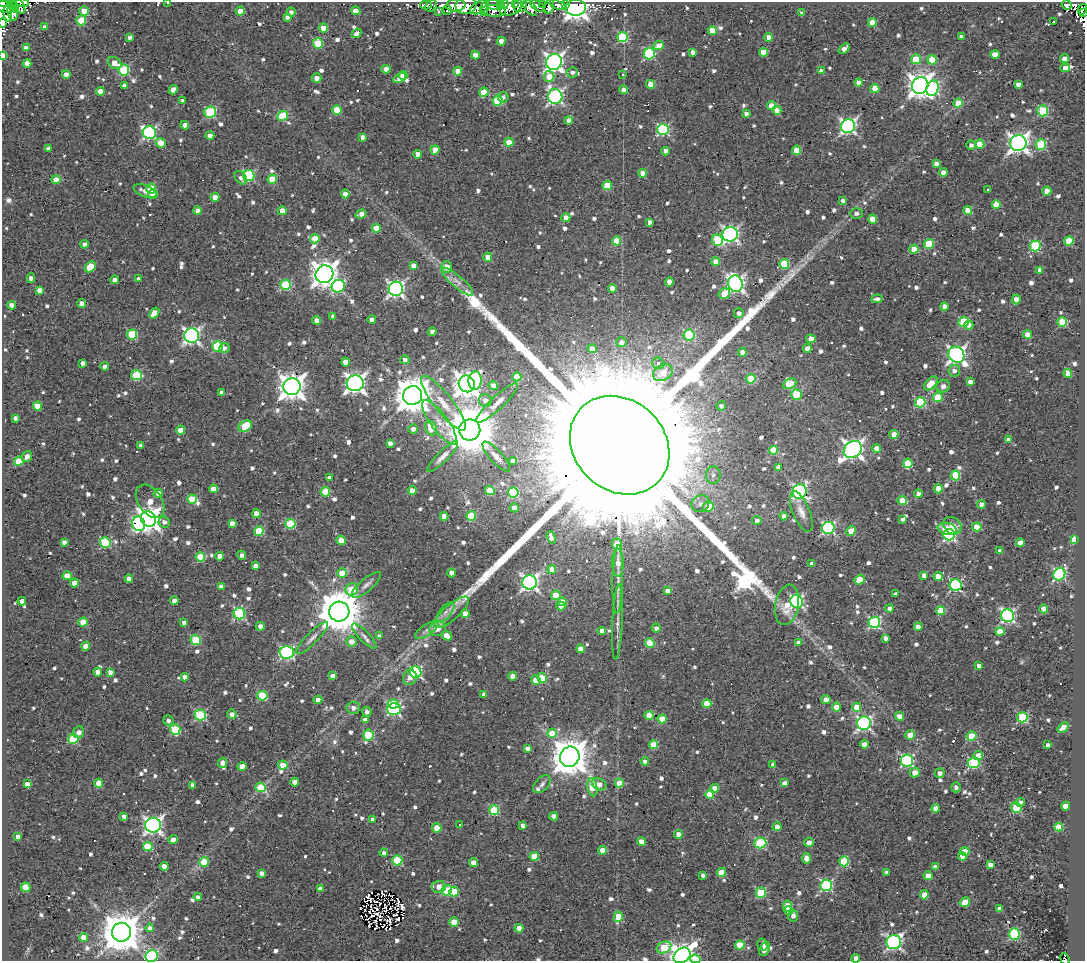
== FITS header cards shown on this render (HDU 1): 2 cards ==
NAXIS1  =                 1083
NAXIS2  =                  959

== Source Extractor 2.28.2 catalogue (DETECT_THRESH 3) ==
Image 1083 x 959 px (HDU 1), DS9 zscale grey, 1 PNG px = 1 image px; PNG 1087 x 963 px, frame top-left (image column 1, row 959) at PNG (2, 2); each listed source drawn as its Kron ellipse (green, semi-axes under 4 px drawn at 4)
Background 0.641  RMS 0.43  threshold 1.28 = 3 sigma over >= 5 px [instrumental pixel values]
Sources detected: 1017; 5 with non-positive FLUX_AUTO (blend fragments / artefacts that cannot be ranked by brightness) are neither listed nor drawn; of the other 1012, the 500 brightest by FLUX_AUTO listed and drawn (512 fainter detections omitted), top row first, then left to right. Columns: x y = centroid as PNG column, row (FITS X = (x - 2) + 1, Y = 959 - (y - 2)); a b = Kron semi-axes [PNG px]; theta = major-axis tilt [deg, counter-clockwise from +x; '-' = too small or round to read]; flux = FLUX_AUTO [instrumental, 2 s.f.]
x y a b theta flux
3 2 5 2 - 7.3e+02
11 2 2 2 - 1.2e+02
22 3 6 4 -18 6.0e+02
168 3 3 2 - 4.0e+02
500 4 3 3 - 3.9e+02
504 4 5 4 - 5.2e+02
515 4 3 3 - 3.1e+02
18 5 9 5 -56 9.8e+02
426 5 6 3 0 1.2e+02
456 5 9 6 5 3.5e+03
495 5 8 5 -6 1.3e+03
520 5 7 6 - 9.5e+02
543 5 4 3 - 1.8e+02
557 5 8 4 -21 6.5e+02
566 5 3 3 - 7.0e+02
1067 5 5 4 - 3.6e+02
431 6 6 5 - 2.7e+02
466 6 10 8 7 1.7e+03
510 6 12 9 17 2.2e+03
537 6 8 3 -32 5.7e+02
549 6 8 4 74 6.1e+02
5 7 8 5 -20 1.4e+03
14 7 6 3 -57 6.3e+02
479 7 10 5 29 3.6e+02
530 7 9 5 -54 8.2e+02
576 8 10 8 2 3.2e+04
484 9 7 3 88 2.3e+02
1082 9 5 3 - 3.7e+02
447 10 5 3 - 1.1e+02
84 11 5 4 - 3.8e+02
240 11 4 4 - 3.2e+02
356 11 4 4 - 4.5e+02
438 11 4 3 - 1.1e+02
494 11 12 6 -5 4.9e+02
12 12 8 5 -82 1.5e+03
291 12 4 4 - 1.1e+02
802 13 4 3 - 1.2e+02
1083 13 4 2 - 2.0e+02
8 14 8 3 -77 8.8e+02
287 17 4 4 - 1.2e+02
81 20 5 5 - 1.2e+03
872 22 4 4 - 6.1e+02
1053 22 4 3 - 3.1e+02
2 23 5 2 - 8.8e+02
44 27 4 4 - 1.1e+02
324 28 4 4 - 4.5e+02
712 30 4 4 - 5.3e+02
357 33 5 4 - 1.4e+02
130 37 4 4 - 1.2e+02
623 37 5 5 - 2.2e+03
768 37 4 4 - 2.9e+02
961 37 4 4 - 1.4e+02
501 41 4 4 - 2.6e+02
318 44 5 5 - 1.2e+03
659 46 5 4 - 3.8e+02
26 48 4 4 - 1.9e+02
844 48 6 3 42 1.7e+02
693 52 4 4 - 1.3e+02
763 52 4 4 - 4.7e+02
649 54 6 5 - 2.9e+03
995 54 5 4 - 2.4e+02
3 55 4 3 - 4.3e+02
475 55 4 4 - 2.6e+02
916 59 5 5 - 1.2e+03
1064 59 4 4 - 2.1e+02
932 60 5 5 - 8.0e+02
554 62 8 7 - 1.2e+04
27 63 4 4 - 3.0e+02
115 63 7 5 -33 3.3e+02
1065 68 4 4 - 2.7e+02
386 69 4 4 - 2.7e+02
124 70 5 5 - 2.0e+03
458 71 4 4 - 4.9e+02
821 71 4 4 - 1.1e+02
572 73 6 5 - 1.1e+02
66 74 4 4 - 2.3e+02
403 75 4 4 - 3.0e+02
623 75 3 3 - 2.7e+02
549 76 5 5 - 4.2e+02
317 78 5 4 - 1.8e+02
400 78 7 4 28 2.3e+02
859 82 4 4 - 4.1e+02
651 84 4 4 - 5.5e+02
1018 84 4 4 - 1.8e+02
124 85 4 3 - 1.1e+02
920 85 9 8 - 2.6e+04
875 88 4 4 - 6.1e+02
933 88 8 6 72 3.6e+03
173 90 5 4 - 1.6e+02
623 90 4 4 - 1.4e+02
100 91 4 4 - 3.3e+02
484 92 4 4 - 8.5e+02
503 97 5 5 - 1.1e+02
555 97 7 7 - 6.7e+03
183 101 4 3 - 1.3e+02
498 101 5 5 - 1.4e+03
958 103 5 4 - 7.0e+02
772 106 4 4 - 5.1e+02
337 110 4 4 - 8.4e+02
777 110 4 4 - 3.7e+02
1043 111 5 5 - 1.8e+03
210 112 6 5 - 2.0e+03
746 113 4 3 - 1.1e+02
283 116 5 5 - 1.2e+03
568 120 4 4 - 1.3e+02
185 125 4 4 - 1.7e+02
848 126 7 6 - 7.7e+03
663 129 6 5 - 3.5e+03
149 133 7 6 - 5.2e+03
210 136 4 4 - 1.7e+02
363 137 4 4 - 1.6e+02
509 142 4 4 - 6.3e+02
161 143 5 4 - 4.4e+02
1018 143 8 8 - 1.6e+04
980 144 4 4 - 7.6e+02
1041 144 5 5 - 1.7e+03
971 145 4 4 - 1.3e+02
48 149 4 4 - 1.3e+02
435 150 4 4 - 3.6e+02
797 150 4 4 - 6.7e+02
666 151 4 4 - 2.1e+02
418 154 4 4 - 2.1e+02
936 164 4 4 - 1.8e+02
943 172 4 4 - 2.0e+02
643 173 4 4 - 3.5e+02
249 175 6 5 - 2.6e+03
241 178 7 5 -53 1.2e+02
272 179 5 4 - 8.1e+02
56 180 4 4 - 3.6e+02
607 185 5 4 - 9.0e+02
151 188 5 5 - 1.0e+03
988 190 3 3 - 1.2e+02
145 191 12 6 -21 2.1e+02
1047 191 4 4 - 5.4e+02
345 194 4 4 - 2.7e+02
153 195 5 4 - 2.9e+02
215 197 4 4 - 3.2e+02
843 200 4 3 - 1.1e+02
996 204 4 4 - 5.7e+02
198 211 4 4 - 2.9e+02
282 211 4 4 - 3.8e+02
968 211 4 4 - 6.6e+02
856 213 6 5 - 1.1e+02
361 214 6 4 19 2.1e+02
566 218 4 4 - 4.1e+02
872 219 4 4 - 4.6e+02
650 222 4 4 - 1.4e+02
376 228 4 4 - 5.0e+02
730 234 8 7 - 7.9e+03
315 239 4 4 - 6.7e+02
718 240 6 5 - 1.8e+03
617 241 4 4 - 6.3e+02
1069 241 4 4 - 9.3e+02
84 244 4 4 - 1.2e+02
929 244 5 5 - 1.2e+03
1035 246 5 5 - 2.4e+03
914 249 4 4 - 6.2e+02
488 257 4 4 - 4.1e+02
716 262 4 4 - 3.1e+02
784 264 5 5 - 1.5e+03
414 266 4 4 - 2.5e+02
90 267 6 4 45 7.8e+02
447 267 6 5 - 3.5e+02
1040 270 4 4 - 2.4e+02
324 274 9 8 - 3.2e+04
31 278 5 4 - 1.4e+02
139 279 4 4 - 1.3e+02
115 280 4 4 - 1.8e+02
457 282 20 6 -41 2.2e+02
669 282 4 4 - 1.9e+02
735 284 8 7 - 1.0e+04
286 285 5 5 - 1.8e+03
338 286 6 6 - 3.2e+03
612 288 4 4 - 2.8e+02
396 289 7 7 - 8.7e+03
39 290 4 4 - 1.8e+02
724 293 6 5 - 6.6e+02
877 299 6 4 4 1.4e+02
1016 299 5 4 - 2.9e+02
82 303 4 4 - 2.2e+02
12 305 4 4 - 1.9e+02
944 306 4 4 - 2.2e+02
154 313 6 4 53 4.3e+02
739 313 5 5 - 1.1e+02
333 316 4 4 - 1.1e+02
372 319 4 4 - 1.4e+02
316 320 4 4 - 2.5e+02
964 322 5 5 - 1.8e+03
1062 322 5 5 - 1.5e+03
969 325 4 4 - 1.3e+02
432 332 4 4 - 1.5e+02
132 334 5 5 - 1.5e+03
1028 334 4 4 - 3.6e+02
689 335 5 5 - 2.0e+03
192 336 7 7 - 9.0e+03
811 339 4 4 - 5.1e+02
621 342 5 5 - 1.6e+02
218 346 5 5 - 2.1e+03
224 348 5 5 - 1.1e+02
592 349 4 4 - 2.6e+02
807 349 4 4 - 3.0e+02
742 352 4 4 - 2.7e+02
956 355 9 7 -46 1.0e+04
405 360 4 4 - 1.5e+02
346 362 4 4 - 3.8e+02
83 363 4 4 - 1.4e+02
658 363 6 6 - 1.3e+02
105 366 4 4 - 1.6e+02
954 371 6 6 - 1.6e+02
663 373 10 7 32 5.1e+02
1068 373 4 4 - 3.2e+02
136 375 5 5 - 1.5e+03
517 377 4 4 - 5.4e+02
751 379 5 5 - 7.1e+02
475 381 9 6 86 2.3e+03
970 382 4 4 - 1.7e+02
355 383 8 8 - 1.5e+04
931 383 8 5 46 5.0e+02
467 384 8 7 - 3.0e+04
790 384 7 5 26 6.2e+02
493 386 5 4 - 2.8e+02
943 386 7 6 - 1.9e+02
292 387 9 8 - 3.3e+04
222 393 4 4 - 1.4e+02
413 395 9 9 - 7.8e+04
796 395 5 5 - 1.4e+03
938 397 5 4 - 1.0e+03
485 400 6 6 - 1.8e+02
920 402 5 5 - 1.9e+03
443 403 34 9 -51 5.9e+02
497 403 28 6 43 3.1e+02
38 406 4 4 - 5.9e+02
721 406 4 4 - 1.1e+02
15 418 4 4 - 1.1e+02
439 422 27 8 -54 4.5e+02
245 426 7 5 30 1.0e+03
431 428 7 5 -65 6.5e+02
413 429 5 5 - 1.5e+02
181 430 4 4 - 4.8e+02
470 430 10 10 - 1.8e+05
894 434 4 4 - 4.0e+02
1009 440 4 4 - 2.9e+02
390 443 4 4 - 1.7e+02
620 445 53 45 -44 3.2e+06
141 446 4 4 - 1.4e+02
876 448 4 4 - 2.8e+02
773 450 4 4 - 7.4e+02
853 450 10 8 40 1.5e+04
496 456 19 6 -47 2.0e+02
27 457 6 5 - 1.7e+02
442 457 21 5 45 1.9e+02
19 461 4 4 - 8.1e+02
513 461 4 4 - 1.3e+02
908 463 5 4 - 1.3e+03
779 467 4 4 - 2.4e+02
713 475 9 7 85 1.4e+02
955 475 5 5 - 1.3e+03
329 478 4 4 - 1.1e+02
213 489 4 4 - 2.8e+02
938 489 4 4 - 5.2e+02
412 490 4 4 - 2.2e+02
490 490 5 4 - 9.3e+02
800 491 7 7 - 5.5e+03
325 492 5 5 - 1.1e+03
513 492 5 5 - 2.0e+03
158 493 4 4 - 2.0e+02
918 494 4 4 - 2.2e+02
192 499 5 4 - 9.6e+02
150 501 18 11 -55 4.8e+02
902 501 4 4 - 9.5e+02
700 504 9 8 - 1.8e+02
981 504 4 4 - 1.9e+02
708 506 5 5 - 5.0e+02
514 508 4 4 - 1.5e+02
801 512 21 8 -68 2.9e+02
256 514 4 4 - 3.4e+02
444 516 4 4 - 3.2e+02
471 516 5 5 - 1.1e+03
784 516 4 4 - 1.3e+02
148 519 8 7 - 2.4e+04
903 519 4 4 - 1.1e+02
757 521 4 4 - 1.2e+02
164 522 6 5 - 1.4e+02
232 523 4 4 - 1.8e+02
139 524 7 6 - 3.6e+03
290 524 5 5 - 1.6e+03
952 526 10 8 -42 3.5e+02
977 527 4 4 - 8.2e+02
828 528 6 6 - 4.4e+03
947 529 9 6 -13 5.2e+02
259 531 5 4 - 1.2e+03
851 531 5 4 - 5.9e+02
949 535 6 5 - 4.7e+03
551 537 6 4 -71 1.7e+02
341 540 4 4 - 5.6e+02
1074 540 4 4 - 9.9e+02
64 542 4 4 - 1.3e+02
105 543 5 5 - 2.0e+03
1020 543 4 4 - 2.6e+02
617 544 6 5 - 1.0e+03
1000 551 4 4 - 1.6e+02
242 555 4 4 - 1.3e+02
219 556 4 4 - 2.9e+02
200 557 4 4 - 9.2e+02
618 563 14 6 -88 2.5e+02
812 564 4 4 - 1.9e+02
255 566 4 4 - 1.6e+02
552 570 4 4 - 4.4e+02
342 573 5 4 - 5.5e+02
451 573 4 4 - 3.3e+02
1059 574 6 5 - 4.1e+03
924 575 4 3 - 1.6e+02
67 576 4 4 - 6.1e+02
938 576 4 4 - 4.2e+02
129 579 4 4 - 2.4e+02
618 579 34 5 88 3.1e+02
860 579 5 4 - 7.6e+02
530 582 7 7 - 9.2e+03
74 583 4 4 - 2.8e+02
366 585 18 6 41 1.6e+02
956 585 6 6 - 3.8e+03
221 587 4 4 - 1.5e+02
352 589 6 6 - 8.5e+02
668 591 4 4 - 2.2e+02
895 594 4 3 - 1.4e+02
556 595 5 4 - 9.5e+02
22 601 4 4 - 1.9e+02
174 601 4 4 - 2.8e+02
797 601 7 6 - 4.9e+03
562 602 4 4 - 3.8e+02
787 605 20 11 79 5.8e+02
561 606 4 4 - 1.8e+02
890 608 4 4 - 1.3e+02
1044 609 4 4 - 4.2e+02
941 611 4 4 - 9.3e+02
339 612 10 10 - 1.2e+05
445 612 11 6 49 1.3e+02
451 612 22 7 41 2.7e+02
465 613 4 4 - 2.7e+02
239 614 6 5 - 2.8e+03
1008 616 6 6 - 5.8e+03
83 622 4 4 - 5.6e+02
184 622 4 4 - 1.3e+02
617 622 38 5 87 2.5e+02
874 622 6 5 - 3.7e+03
260 626 4 4 - 1.5e+02
918 627 4 4 - 2.4e+02
656 628 4 4 - 1.1e+02
437 629 9 7 21 2.3e+02
427 630 13 5 33 1.5e+02
602 631 4 4 - 2.3e+02
1000 631 4 4 - 5.5e+02
364 636 17 5 -45 1.3e+02
379 636 4 4 - 1.1e+02
447 636 5 4 - 3.7e+02
312 638 21 5 45 1.7e+02
885 638 4 3 - 1.1e+02
196 640 5 5 - 1.6e+03
352 641 5 5 - 2.5e+02
650 643 5 4 - 9.7e+02
799 643 4 4 - 2.2e+02
86 646 4 4 - 2.7e+02
581 649 4 4 - 5.0e+02
287 652 7 6 - 4.5e+03
979 665 4 4 - 1.7e+02
98 672 4 4 - 2.0e+02
110 672 4 4 - 1.6e+02
416 672 6 5 - 3.7e+03
333 676 4 4 - 2.8e+02
513 676 4 4 - 3.1e+02
185 677 4 4 - 1.9e+02
410 678 7 6 - 1.9e+02
542 678 5 4 - 1.2e+03
536 680 5 4 - 4.0e+02
484 694 4 4 - 1.4e+02
262 696 5 5 - 1.3e+03
318 700 4 4 - 2.6e+02
826 700 4 4 - 4.6e+02
393 704 5 4 - 1.1e+03
707 704 4 4 - 6.5e+02
836 707 4 4 - 5.0e+02
857 707 4 4 - 5.3e+02
353 708 6 6 - 1.6e+02
394 709 7 6 - 4.8e+03
367 712 5 4 - 1.3e+02
232 714 5 4 - 1.6e+02
200 715 6 5 - 2.5e+03
649 715 4 4 - 6.8e+02
900 716 4 4 - 2.1e+02
1022 717 5 5 - 2.4e+03
365 719 4 4 - 1.5e+02
662 719 4 4 - 7.2e+02
168 721 5 5 - 1.1e+02
864 723 7 6 - 6.1e+03
1063 727 6 4 39 6.0e+02
175 729 5 5 - 1.6e+03
79 732 6 5 - 1.9e+02
552 733 4 4 - 7.4e+02
368 735 5 5 - 1.4e+03
910 735 5 4 - 2.9e+02
972 736 5 4 - 1.1e+03
73 739 5 5 - 1.2e+03
864 744 4 4 - 2.5e+02
654 745 4 4 - 7.8e+02
1048 745 4 3 - 1.4e+02
527 749 4 4 - 1.4e+02
978 755 5 4 - 3.7e+02
570 757 10 9 - 7.8e+04
907 760 6 6 - 4.2e+03
645 761 4 4 - 1.6e+02
223 763 5 4 - 1.4e+02
974 763 6 5 - 2.8e+03
283 765 5 4 - 5.6e+02
773 765 4 4 - 1.3e+02
242 767 4 4 - 3.6e+02
915 773 5 5 - 2.8e+02
940 773 5 4 - 1.7e+02
295 782 4 4 - 3.9e+02
99 783 4 4 - 5.2e+02
619 783 4 4 - 4.7e+02
784 783 4 4 - 1.8e+02
27 784 4 4 - 2.0e+02
542 784 11 6 47 1.2e+02
599 784 7 5 -28 1.9e+02
193 785 4 4 - 1.1e+02
261 787 5 4 - 1.3e+03
592 787 9 5 -81 9.6e+02
956 787 5 4 - 1.2e+02
714 788 4 4 - 3.6e+02
710 794 4 4 - 7.6e+02
1020 802 5 4 - 1.1e+02
1066 806 4 4 - 4.9e+02
936 808 4 4 - 2.7e+02
1016 808 5 5 - 1.9e+03
494 810 5 5 - 1.7e+03
124 816 4 4 - 1.2e+02
554 816 4 4 - 2.4e+02
373 819 4 3 - 1.4e+02
153 825 8 7 - 1.1e+04
459 825 3 3 - 5.6e+02
523 825 4 4 - 1.6e+02
777 827 4 4 - 2.4e+02
1059 827 4 4 - 1.1e+03
437 828 4 4 - 5.7e+02
678 834 4 4 - 4.1e+02
18 837 4 4 - 1.8e+02
173 840 4 4 - 2.1e+02
641 842 4 4 - 3.5e+02
809 842 5 4 - 2.3e+02
760 843 6 5 - 2.3e+03
148 847 5 4 - 1.2e+03
603 850 4 4 - 3.5e+02
965 852 5 4 - 7.8e+02
384 853 4 4 - 1.3e+02
534 856 5 4 - 7.2e+02
962 856 4 4 - 2.7e+02
806 858 5 4 - 2.6e+02
397 860 5 5 - 1.6e+03
844 861 5 5 - 1.6e+03
204 862 5 5 - 6.2e+02
474 862 4 4 - 3.4e+02
990 865 4 4 - 2.0e+02
164 866 4 4 - 3.2e+02
935 867 4 4 - 2.1e+02
722 872 4 4 - 4.8e+02
887 872 4 3 - 1.1e+02
261 873 4 4 - 1.2e+02
703 875 4 3 - 1.1e+02
928 876 4 4 - 5.1e+02
826 885 6 6 - 3.4e+03
26 887 5 4 - 5.9e+02
439 887 7 6 - 2.2e+02
320 889 4 4 - 1.9e+02
447 890 5 5 - 1.5e+03
454 891 5 4 - 8.0e+02
761 893 5 5 - 1.6e+03
924 895 4 4 - 3.9e+02
198 897 4 4 - 1.2e+02
965 902 5 4 - 4.8e+02
787 906 5 4 - 7.9e+02
1000 909 4 4 - 2.3e+02
788 911 4 3 - 1.2e+02
793 916 6 5 - 1.7e+02
618 917 5 4 - 7.6e+02
454 922 4 4 - 5.7e+02
150 928 4 4 - 1.4e+02
519 928 4 4 - 3.6e+02
121 932 9 9 - 9.8e+04
1014 934 6 5 - 2.8e+03
84 937 4 4 - 3.8e+02
894 942 7 7 - 6.7e+03
740 945 5 4 - 1.1e+03
763 945 6 5 - 1.1e+02
664 947 8 5 26 1.2e+03
765 949 7 4 66 1.6e+02
682 955 9 7 36 2.5e+04
152 956 6 5 - 3.9e+03
856 958 4 4 - 3.3e+02
695 959 5 4 - 5.5e+02
1065 959 6 4 -68 1.6e+02
At the frame edge (FLAGS 8, measured only in part): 14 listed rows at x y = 3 2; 11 2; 22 3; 168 3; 18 5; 5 7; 1083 13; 2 23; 3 55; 682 955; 152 956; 856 958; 695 959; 1065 959
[512 fainter detections neither listed nor drawn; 5 non-positive-flux detections neither listed nor drawn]